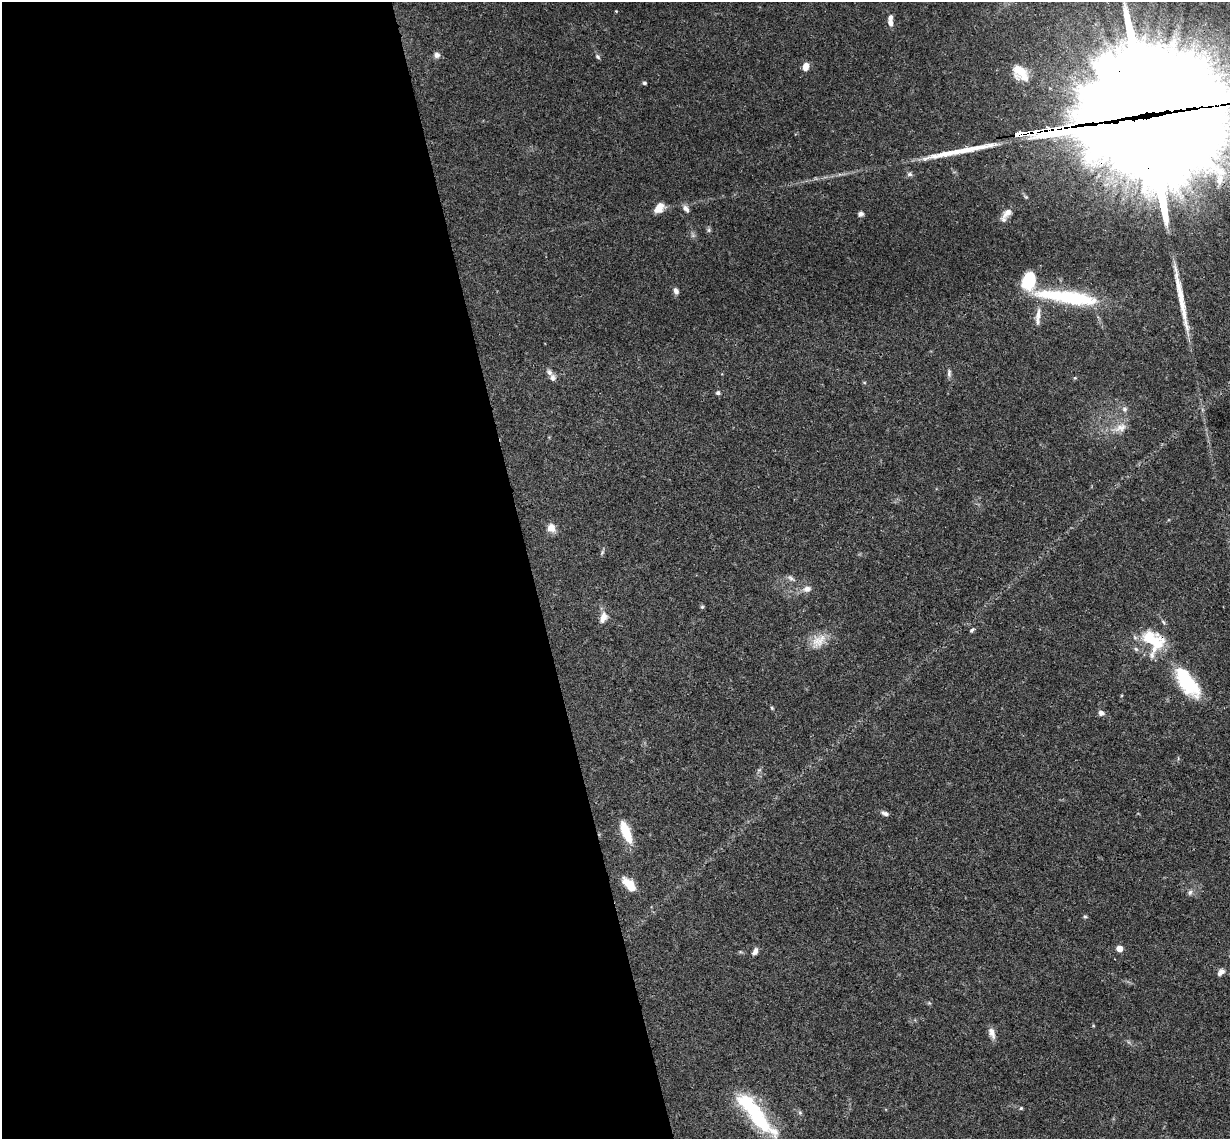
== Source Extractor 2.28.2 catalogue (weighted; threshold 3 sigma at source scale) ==
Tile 9 of 4 x 4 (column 1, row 3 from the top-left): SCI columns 59-1286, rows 1402-2538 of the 5027 x 4964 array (HDU 1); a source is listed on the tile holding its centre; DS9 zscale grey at full resolution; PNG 1232 x 1141 px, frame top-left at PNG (2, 2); no overlay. Shown black and unused: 43% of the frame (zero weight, under 3 of 4 exposures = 6% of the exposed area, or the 3 px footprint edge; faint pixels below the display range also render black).
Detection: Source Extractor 2.28.2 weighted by HDU 2 'WHT'; one run over the whole footprint, this tile lists its part. Background 0.0431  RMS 0.0028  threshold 0.0128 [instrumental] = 3 sigma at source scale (4.5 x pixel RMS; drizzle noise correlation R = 1.50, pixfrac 1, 0.05/0.05 arcsec/px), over >= 5 px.
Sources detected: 61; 5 inside a brighter object's white glare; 2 long thin detections or spike segments (spike, bleed or trail) — not listed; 7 inside a brighter listed object's ellipse — not listed separately; the other 47 listed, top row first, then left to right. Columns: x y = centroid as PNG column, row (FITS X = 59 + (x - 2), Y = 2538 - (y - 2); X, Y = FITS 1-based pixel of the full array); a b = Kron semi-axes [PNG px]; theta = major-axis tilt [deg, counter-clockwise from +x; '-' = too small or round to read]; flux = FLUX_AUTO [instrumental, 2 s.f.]
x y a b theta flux
890 23 8 6 -71 1.5
437 55 8 8 - 1.1
598 57 7 4 -50 0.55
806 67 9 6 75 2.4
1021 73 19 12 -51 5.4
644 83 4 4 - 0.53
1141 109 88 78 -19 7800
1056 129 77 11 9 1200
910 174 8 6 -1 0.68
659 208 12 8 44 3.1
686 209 10 6 -51 1.2
1007 213 18 8 48 2.3
861 214 7 6 - 0.79
709 230 7 4 90 0.5
676 291 8 6 -66 1.2
1053 295 82 14 -9 18
1038 317 27 7 85 2.5
949 373 11 5 89 0.83
553 378 10 8 -89 1.1
1075 378 5 4 - 0.32
718 393 6 6 - 0.6
1124 409 8 7 - 0.96
1120 428 19 11 22 3.3
551 528 9 8 - 2.8
602 552 9 4 63 0.51
791 578 12 5 -39 0.96
807 589 12 8 9 1.7
702 607 5 5 - 0.38
603 617 14 8 69 2.4
972 630 6 4 40 0.52
1150 638 34 26 -50 13
819 641 24 14 42 4.5
1187 682 38 16 -54 19
772 708 5 4 - 0.31
1101 713 8 7 - 1.1
885 813 10 5 -16 1
626 832 24 8 -68 8.1
629 885 18 9 -47 4.9
1190 892 8 6 73 0.78
1085 917 5 5 - 0.39
1119 949 5 4 - 4.1
755 951 8 5 65 1.3
1221 972 10 7 41 1.3
1093 1026 4 3 - 0.21
992 1033 16 7 -71 1.8
1021 1108 4 4 - 0.38
754 1113 54 16 -52 24
Overlapping masked pixels (flux is a lower limit): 4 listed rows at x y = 1141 109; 1056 129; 1150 638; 1187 682
Isophote crosses this tile's border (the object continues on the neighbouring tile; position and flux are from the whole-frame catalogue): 1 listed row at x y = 1141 109